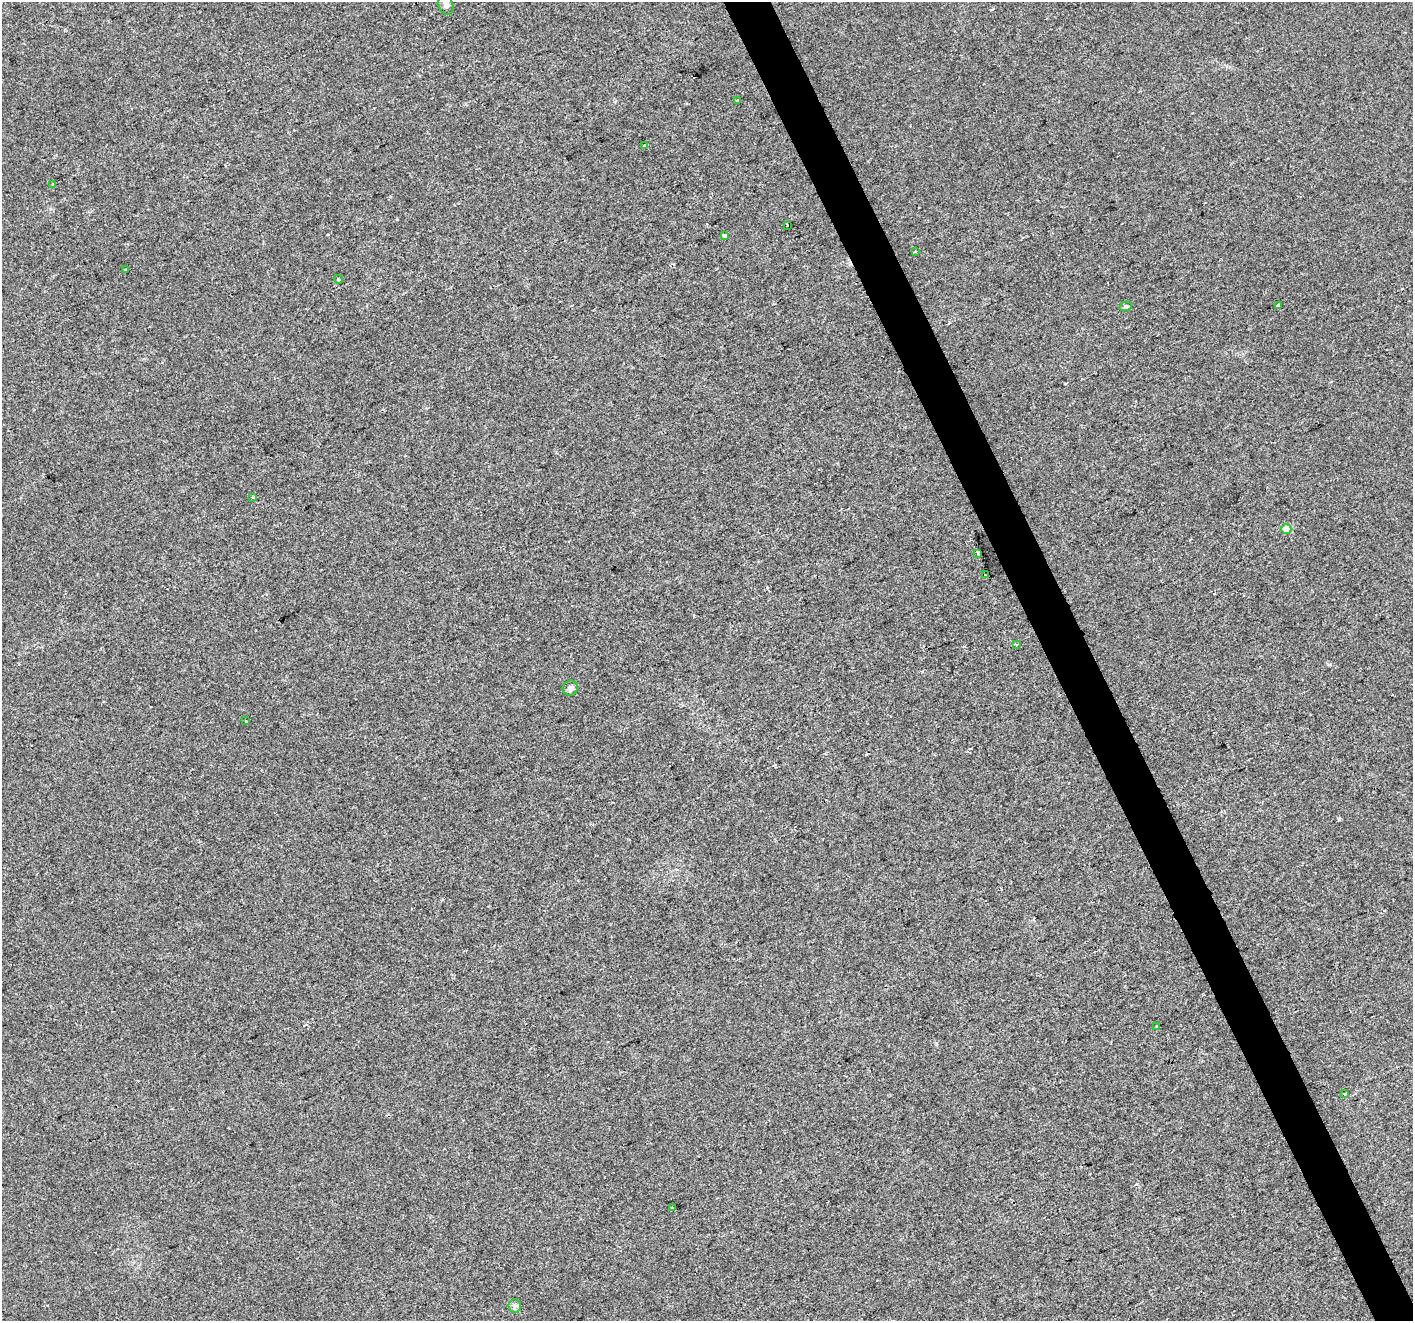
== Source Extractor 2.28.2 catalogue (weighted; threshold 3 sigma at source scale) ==
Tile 6 of 4 x 4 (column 2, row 2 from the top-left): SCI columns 1414-2824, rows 2783-4101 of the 5647 x 5507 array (HDU 1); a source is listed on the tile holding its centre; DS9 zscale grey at full resolution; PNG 1415 x 1323 px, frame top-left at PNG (2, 2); each listed source drawn as its Kron ellipse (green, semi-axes under 4 px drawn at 4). Shown black and unused: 3% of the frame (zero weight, under 2 of 3 exposures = <1% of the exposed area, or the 3 px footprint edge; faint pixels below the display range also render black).
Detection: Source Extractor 2.28.2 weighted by HDU 2 'WHT'; one run over the whole footprint, this tile lists its part. Background 0.00657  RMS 0.0046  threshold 0.0208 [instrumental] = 3 sigma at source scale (4.5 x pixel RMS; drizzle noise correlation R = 1.50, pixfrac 1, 0.0396/0.0396 arcsec/px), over >= 5 px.
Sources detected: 24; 2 cosmic-ray / hot-pixel residue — neither listed nor drawn; the other 22 listed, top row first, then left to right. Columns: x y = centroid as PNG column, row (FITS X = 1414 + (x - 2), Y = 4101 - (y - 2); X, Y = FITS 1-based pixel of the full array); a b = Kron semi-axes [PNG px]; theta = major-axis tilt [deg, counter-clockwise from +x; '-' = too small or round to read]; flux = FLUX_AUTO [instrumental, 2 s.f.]
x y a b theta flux
446 5 10 7 -71 2
737 100 3 3 - 2.2
645 146 3 3 - 1.6
53 185 3 3 - 1.1
788 226 3 3 - 3
724 235 4 3 - 1.6
915 251 3 3 - 0.45
126 270 3 3 - 0.59
338 279 4 3 - 0.43
1279 305 3 3 - 2.6
1126 306 6 4 15 0.79
253 497 3 2 - 0.6
1286 529 5 5 - 9.5
978 553 3 2 - 0.85
985 575 3 3 - 3.4
1016 644 3 3 - 0.62
570 688 8 7 - 2
246 721 3 3 - 0.65
1157 1026 4 3 - 0.38
1344 1093 3 3 - 3.7
672 1208 4 3 - 3
515 1306 7 6 - 1.3
Isophote crosses this tile's border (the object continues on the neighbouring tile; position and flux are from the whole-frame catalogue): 1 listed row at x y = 446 5
Unlisted compact peaks at least as high as the median listed source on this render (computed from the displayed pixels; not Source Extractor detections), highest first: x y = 1339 819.